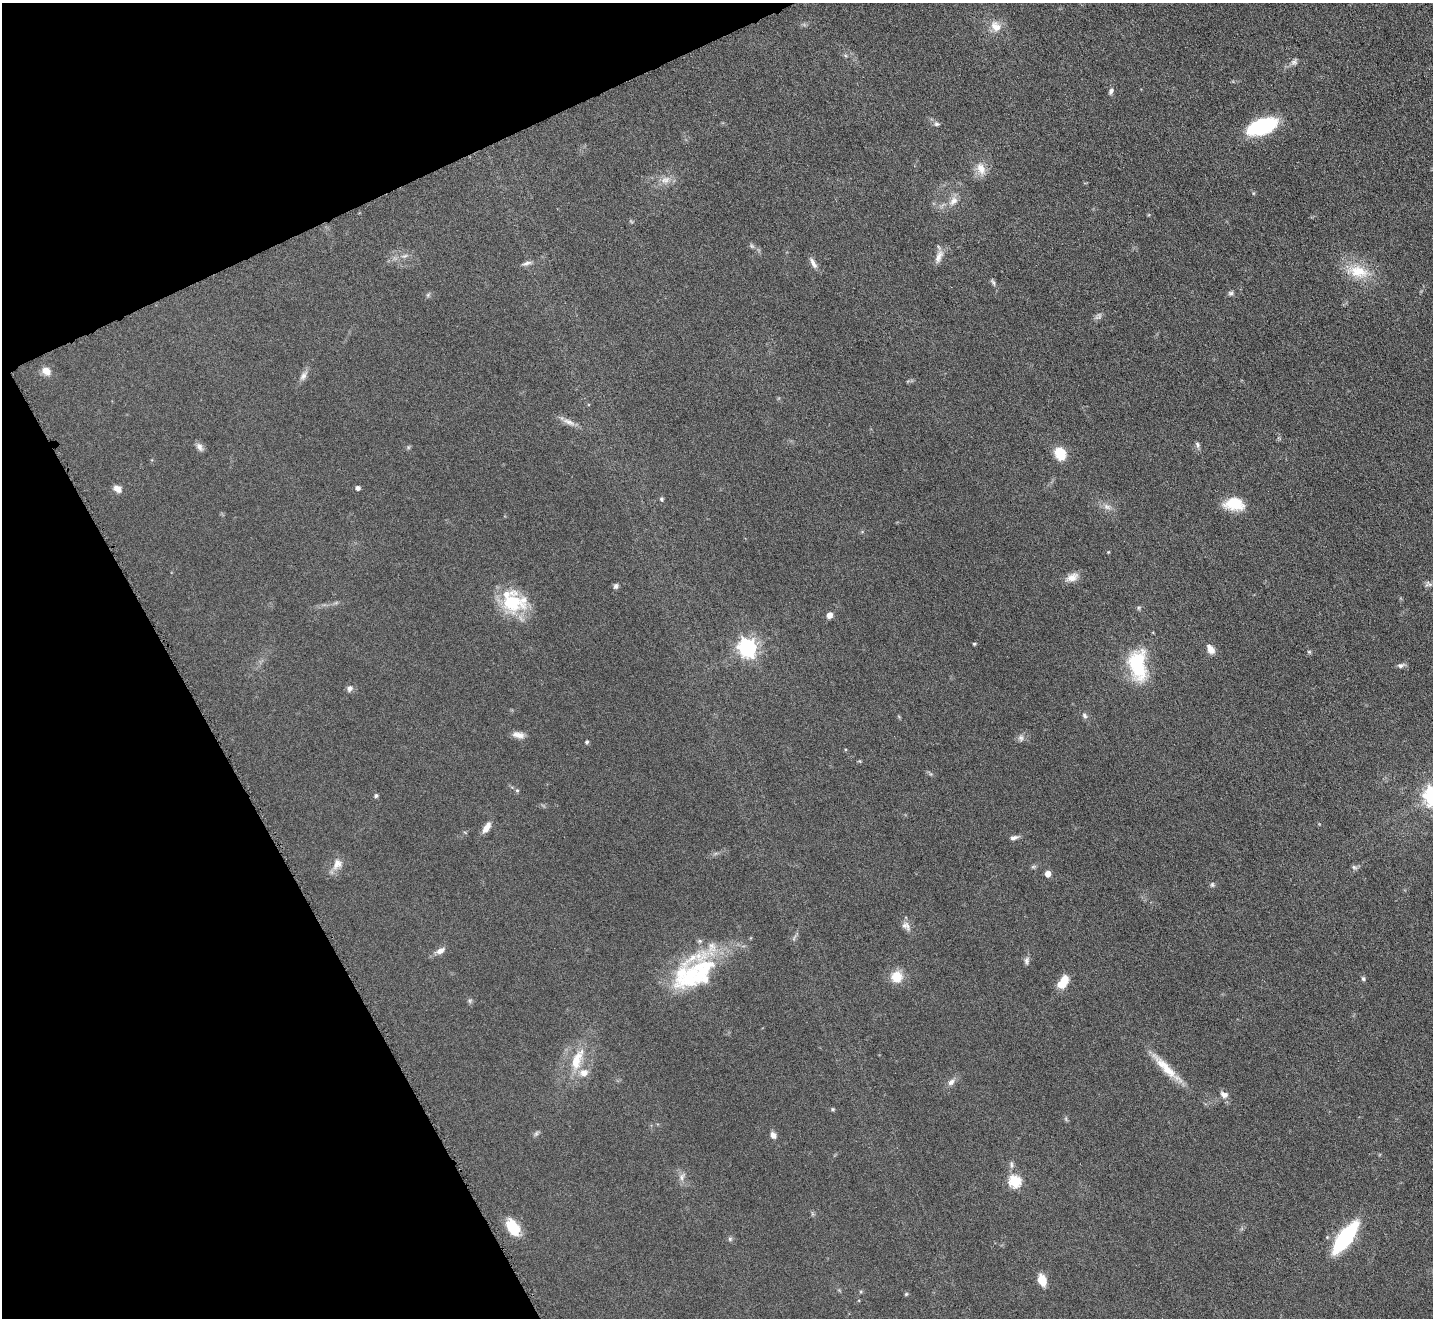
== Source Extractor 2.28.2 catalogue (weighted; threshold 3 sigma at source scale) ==
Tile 5 of 4 x 4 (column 1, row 2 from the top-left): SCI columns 2-1432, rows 2790-4105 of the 5726 x 5715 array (HDU 1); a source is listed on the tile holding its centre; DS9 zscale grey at full resolution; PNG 1435 x 1320 px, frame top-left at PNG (2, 3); no overlay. Shown black and unused: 22% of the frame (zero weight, under 4 of 8 exposures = <1% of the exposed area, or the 3 px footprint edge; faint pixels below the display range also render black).
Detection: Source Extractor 2.28.2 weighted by HDU 2 'WHT'; one run over the whole footprint, this tile lists its part. Background 0.0475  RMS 0.0046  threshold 0.0186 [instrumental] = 3 sigma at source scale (4.09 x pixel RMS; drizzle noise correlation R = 1.36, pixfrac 0.8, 0.05/0.05 arcsec/px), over >= 5 px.
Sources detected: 81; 2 too faint to see at this stretch — not listed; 6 inside a brighter listed object's ellipse — not listed separately; the other 73 listed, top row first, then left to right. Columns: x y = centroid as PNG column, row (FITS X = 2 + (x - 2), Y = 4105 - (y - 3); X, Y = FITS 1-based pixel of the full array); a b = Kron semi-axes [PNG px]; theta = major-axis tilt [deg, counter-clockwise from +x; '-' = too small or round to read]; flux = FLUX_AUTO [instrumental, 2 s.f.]
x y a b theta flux
996 26 16 12 -50 5.1
1294 62 9 8 - 1.5
1111 91 9 6 71 1.3
937 124 8 6 -7 1.1
1262 127 29 14 18 34
981 169 17 11 -65 4.9
665 180 13 10 20 3.5
953 201 15 9 49 3.6
405 256 9 4 22 1.1
939 257 19 8 67 3.3
527 263 14 5 13 1.5
813 263 16 6 -63 2.1
1358 271 32 17 -11 13
994 283 7 4 -87 0.83
1231 293 7 6 - 0.97
46 371 11 8 -31 3.5
303 376 11 7 51 2
569 422 20 6 -23 3
1197 445 9 5 -68 1
199 447 11 7 -59 1.9
1060 453 14 11 -67 8.6
358 488 4 4 - 1.7
117 489 9 7 -39 2.9
661 499 6 5 - 0.7
1234 504 19 12 -5 13
1106 507 9 8 - 2
1072 577 17 10 25 3.7
1428 584 10 7 -12 1.3
616 586 8 6 66 1.1
511 603 35 26 4 23
829 615 7 6 - 2.4
974 644 4 3 - 0.55
747 648 7 7 - 180
1211 649 12 7 -57 3.1
1309 652 5 5 - 0.57
1138 665 33 17 -84 29
1401 665 9 6 16 1.3
350 688 8 7 - 1.6
1085 716 8 6 -58 1.2
518 735 15 7 -10 3
1021 738 9 7 -65 1.4
587 742 5 4 - 0.67
517 790 5 5 - 0.62
376 796 5 5 - 0.74
486 827 13 6 56 3.6
1014 838 10 5 13 1.6
337 864 17 11 59 4
1033 867 8 3 19 0.73
1354 867 8 5 -30 0.93
1048 874 5 5 - 4.2
1212 885 7 5 76 0.79
904 925 10 8 -79 2
440 951 13 7 30 2.5
1027 961 10 6 72 1.4
690 977 61 34 69 36
897 977 13 13 - 7.3
1363 979 6 5 - 0.85
1063 982 16 9 54 6.9
577 1060 35 13 69 12
1166 1068 47 9 -45 10
951 1082 11 7 44 2
1224 1094 12 9 -21 2.4
833 1109 5 5 - 0.5
536 1133 7 6 - 0.88
773 1135 8 6 -59 2.1
1011 1165 12 4 90 1.2
682 1177 11 7 64 1.9
1015 1181 6 6 - 42
513 1227 22 13 -55 10
1345 1238 28 10 53 52
730 1239 6 6 - 0.8
1042 1280 14 9 -71 5.1
906 1294 5 4 - 0.53